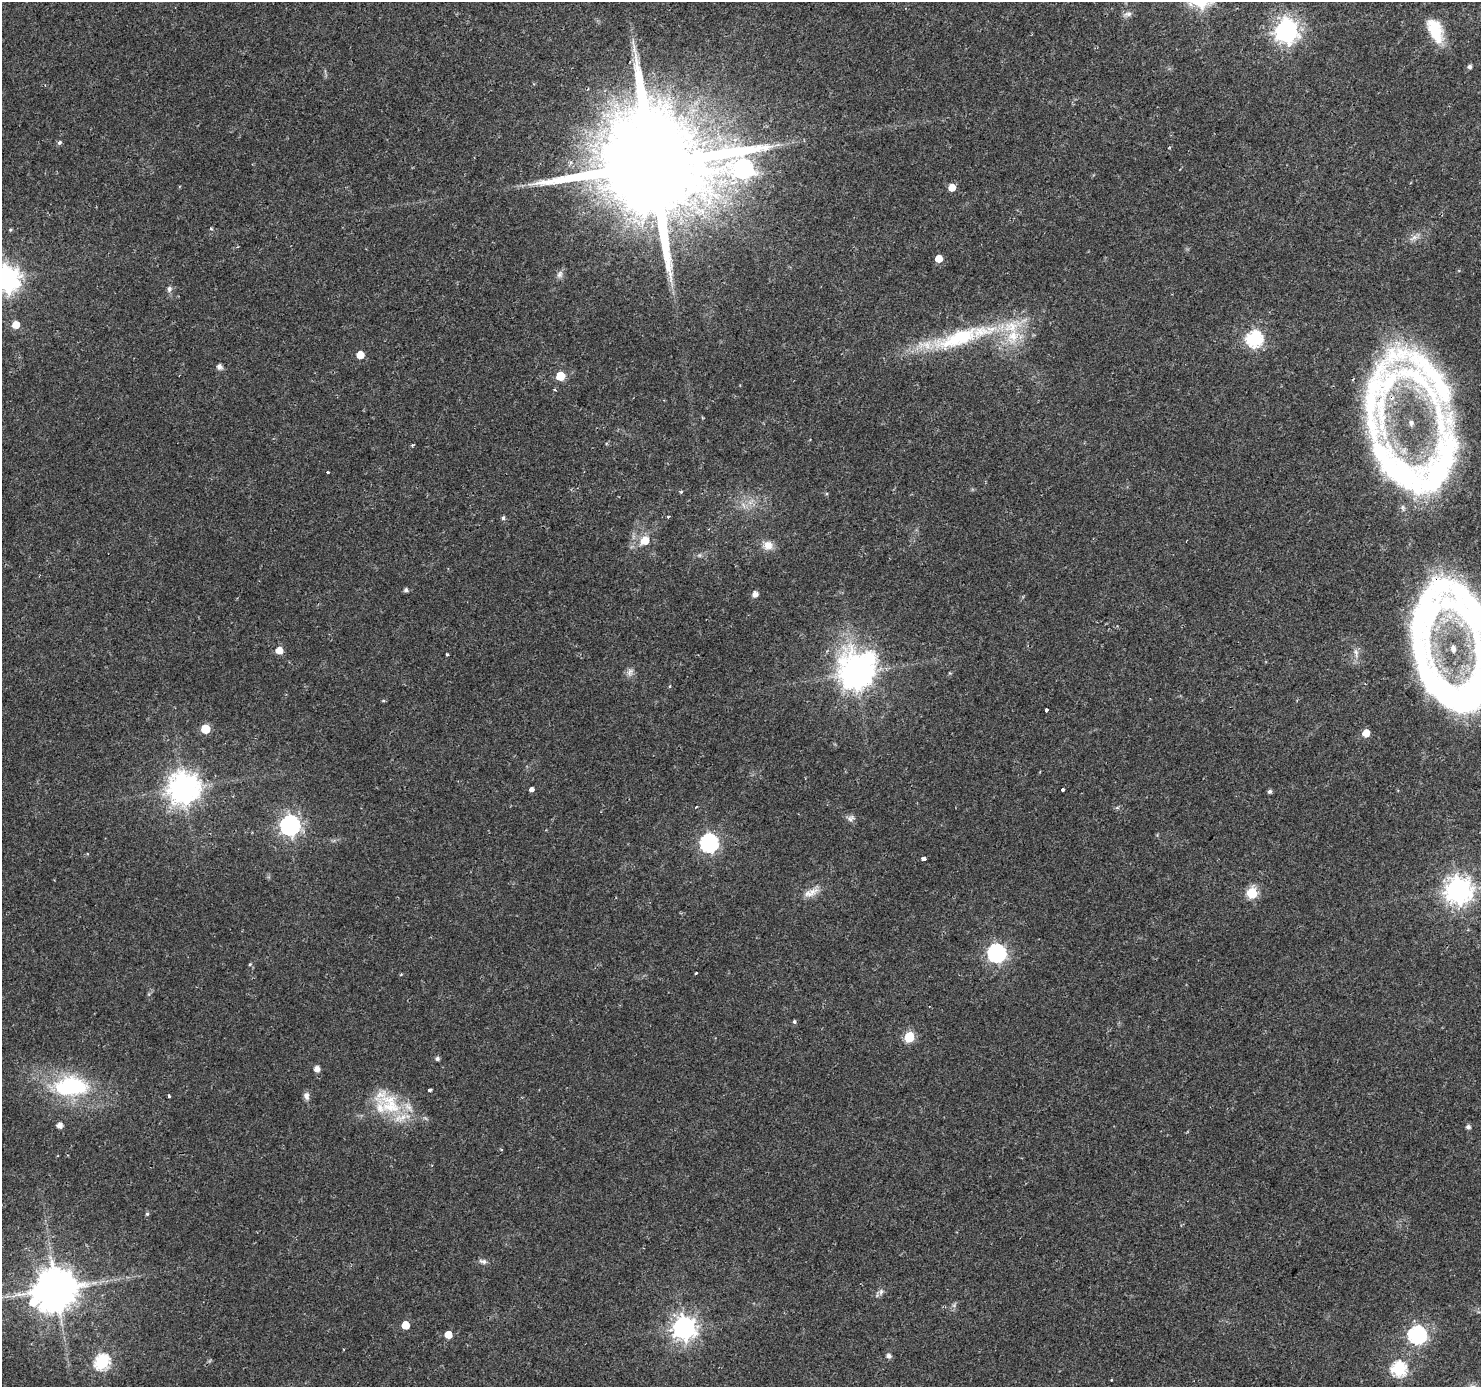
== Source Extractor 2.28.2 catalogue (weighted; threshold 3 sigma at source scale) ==
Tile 10 of 4 x 4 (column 2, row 3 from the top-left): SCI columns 1479-2957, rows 1571-2955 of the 5920 x 5979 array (HDU 1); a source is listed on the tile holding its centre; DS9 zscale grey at full resolution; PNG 1483 x 1389 px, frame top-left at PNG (2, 2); no overlay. Shown black and unused: <1% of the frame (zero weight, under 2 of 3 exposures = <1% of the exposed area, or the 3 px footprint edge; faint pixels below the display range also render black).
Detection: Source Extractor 2.28.2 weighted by HDU 2 'WHT'; one run over the whole footprint, this tile lists its part. Background 0.0207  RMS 0.0028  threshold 0.0126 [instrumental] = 3 sigma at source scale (4.5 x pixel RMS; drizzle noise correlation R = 1.50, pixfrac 1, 0.0396/0.0396 arcsec/px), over >= 5 px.
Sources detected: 96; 2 too faint to see at this stretch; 2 inside a brighter object's white glare — not listed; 5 inside a brighter listed object's ellipse — not listed separately; the other 87 listed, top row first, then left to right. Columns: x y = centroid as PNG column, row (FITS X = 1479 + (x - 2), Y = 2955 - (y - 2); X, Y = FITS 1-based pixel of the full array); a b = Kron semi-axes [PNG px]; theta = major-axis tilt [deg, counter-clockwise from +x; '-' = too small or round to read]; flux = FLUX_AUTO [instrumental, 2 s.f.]
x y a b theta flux
1128 14 13 7 12 1.2
1435 30 31 16 -69 9.9
1286 31 8 8 - 210
633 42 11 3 -90 0.94
1469 67 5 5 - 0.89
59 143 6 5 - 0.63
653 164 32 24 50 11000
743 169 12 10 14 100
952 187 5 5 - 4.1
211 229 4 3 - 0.41
10 230 5 4 - 0.35
1414 238 14 6 32 1.5
939 259 5 5 - 4.2
560 274 11 8 63 1.2
6 279 9 9 - 280
169 289 8 7 - 0.89
16 325 6 6 - 3.8
1013 336 25 18 57 10
958 338 75 22 19 29
1254 339 7 7 - 61
360 355 5 5 - 4.6
219 367 6 5 - 1.3
1432 375 136 37 -64 51
560 376 5 5 - 9.1
1378 387 118 38 73 50
555 389 4 4 - 0.33
1411 423 7 4 89 0.5
412 445 4 3 - 0.36
327 472 3 3 - 0.64
1399 473 85 32 -41 46
1439 473 117 36 74 53
681 492 4 4 - 0.35
743 505 9 4 -71 0.85
668 517 3 3 - 0.31
503 518 5 5 - 0.6
645 540 7 7 - 5.3
768 545 11 11 - 2.9
406 590 5 4 - 0.81
755 594 5 5 - 1.8
1468 608 136 48 -55 86
279 650 6 6 - 3.1
1356 652 15 5 -82 1.5
447 655 3 3 - 0.6
630 672 12 7 85 1.4
855 673 11 10 - 480
669 686 4 3 - 0.39
1442 690 89 30 -45 57
1046 710 4 3 - 3.4
205 729 6 5 - 11
1366 733 5 5 - 4
184 788 10 9 - 450
531 789 4 3 - 16
1063 789 3 3 - 0.42
1270 791 4 4 - 0.76
696 807 3 2 - 0.22
851 818 11 7 35 1.1
290 825 8 7 - 130
709 843 7 7 - 92
924 859 4 3 - 3.6
1458 890 9 9 - 310
812 892 18 10 34 2.9
1252 893 6 6 - 23
997 953 7 7 - 99
250 964 5 3 - 0.29
696 973 3 3 - 0.47
794 1022 5 4 - 0.46
909 1037 6 5 - 18
437 1058 5 4 - 0.79
317 1069 5 5 - 1.9
70 1086 40 21 2 30
430 1090 3 3 - 1.5
169 1096 3 3 - 0.51
306 1096 10 7 -84 1.3
390 1105 42 25 -35 16
59 1125 5 5 - 1.8
1468 1127 5 4 - 1.1
147 1214 5 4 - 0.45
483 1261 11 6 -15 0.96
56 1289 13 11 33 1100
881 1292 10 6 82 1
405 1325 5 5 - 5.4
684 1328 8 8 - 220
448 1335 5 5 - 4.2
1417 1335 7 7 - 83
889 1356 5 5 - 1.2
102 1362 7 7 - 49
1399 1369 7 7 - 47
Overlapping masked pixels (flux is a lower limit): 4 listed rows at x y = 653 164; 1432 375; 1378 387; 1468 608
Isophote crosses this tile's border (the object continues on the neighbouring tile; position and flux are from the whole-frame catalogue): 2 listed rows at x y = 6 279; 1468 608